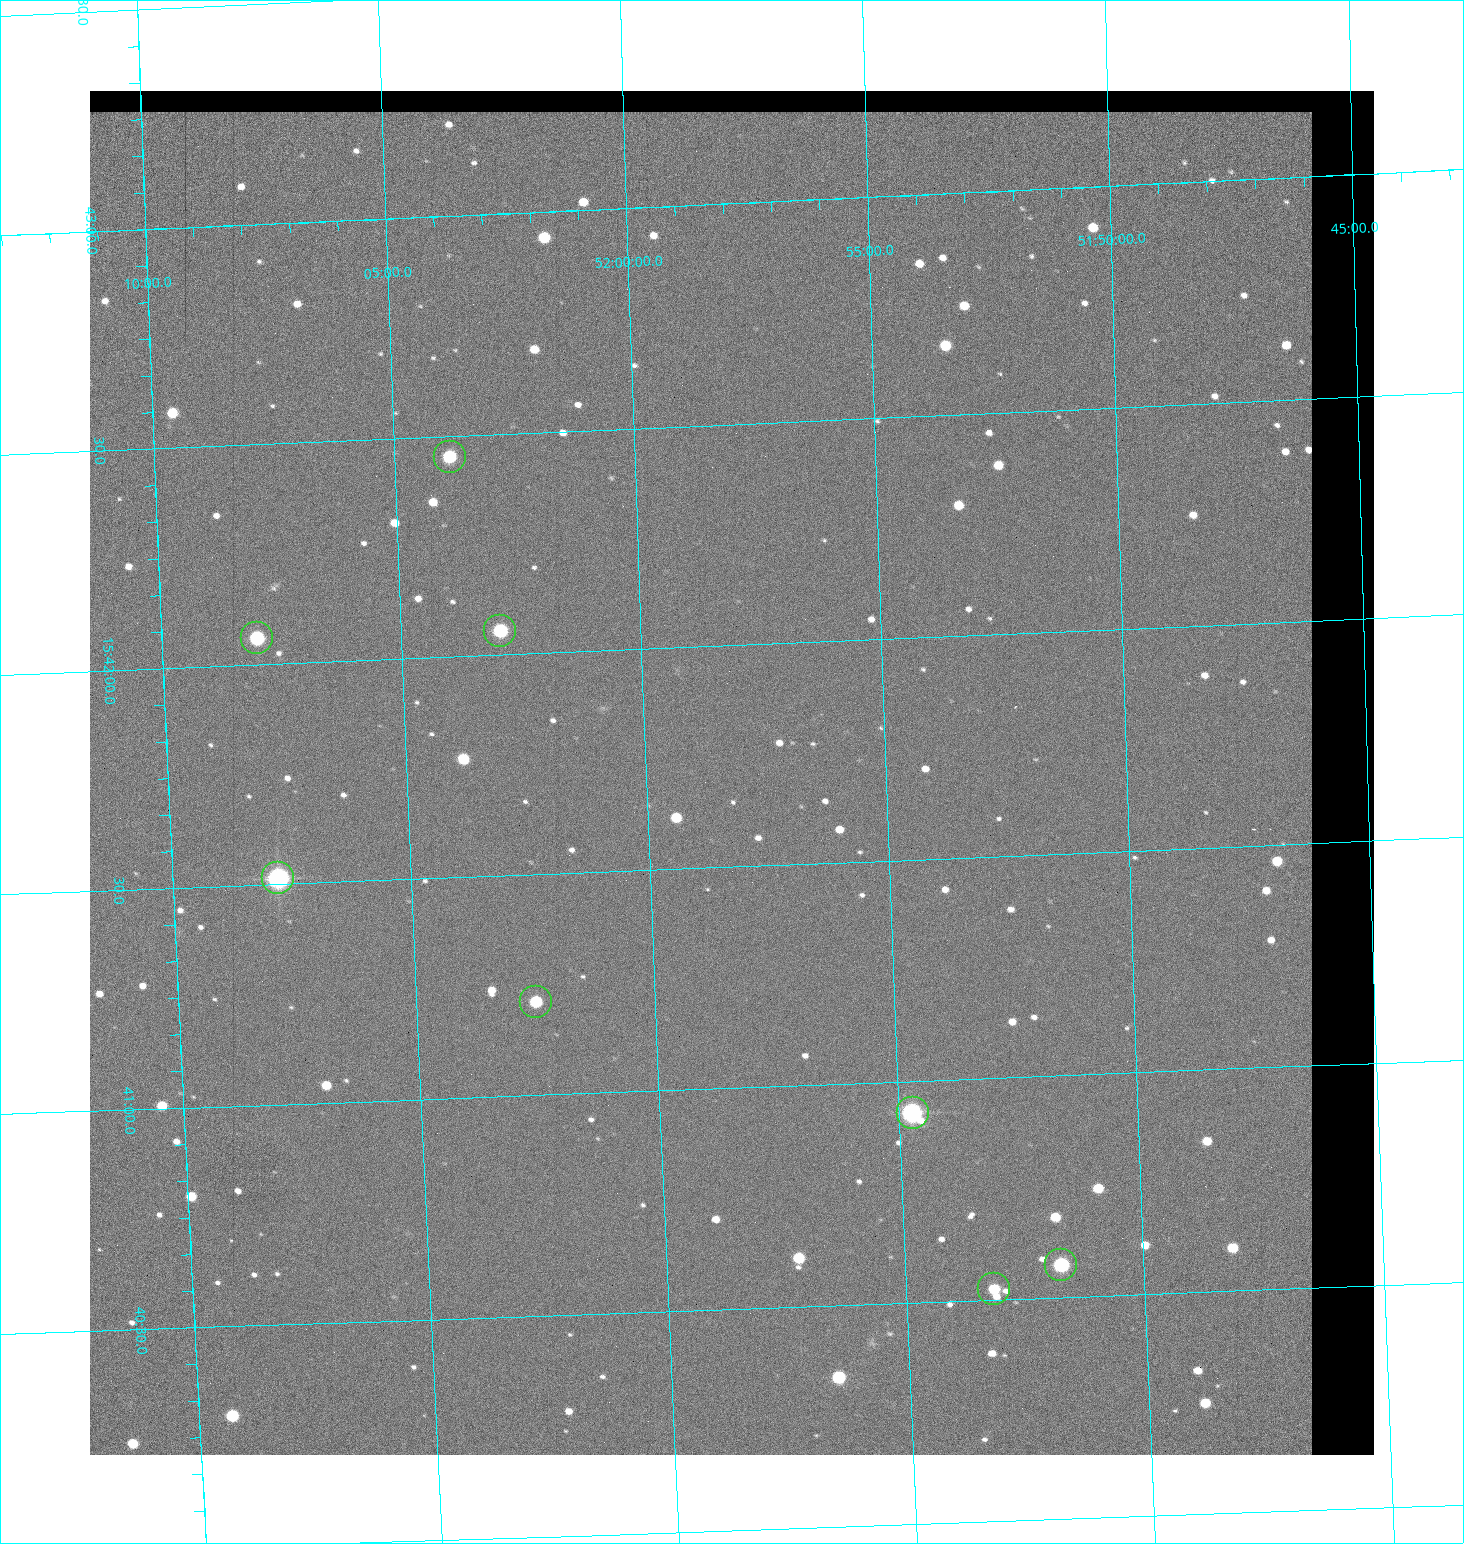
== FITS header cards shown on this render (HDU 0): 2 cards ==
NAXIS1  =                 1284 / length of data axis 1
NAXIS2  =                 1364 / length of data axis 2

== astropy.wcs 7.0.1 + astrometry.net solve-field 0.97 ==
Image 1284 x 1364 px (HDU 0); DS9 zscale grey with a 90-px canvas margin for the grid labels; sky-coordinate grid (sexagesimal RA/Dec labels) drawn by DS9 from the SOLVED WCS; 8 Tycho-2 reference stars matched to detected sources circled (green)
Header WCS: RA---TAN/DEC--TAN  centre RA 15:41:43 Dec +51:58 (235.43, +51.97 deg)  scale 1.25 arcsec/px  FOV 26.9' x 28.5'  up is +92 deg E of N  parity flipped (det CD > 0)
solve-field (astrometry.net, Tycho-2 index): VERIFIED the header's WCS against the Tycho-2 star catalogue (8 matches, 0 conflicts) and refined it, rather than solving blind
Solved WCS: RA---TAN-SIP/DEC--TAN-SIP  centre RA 15:41:43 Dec +51:58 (235.43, +51.97 deg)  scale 1.25 arcsec/px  FOV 26.8' x 28.5'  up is +92 deg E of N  parity flipped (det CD > 0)
The solver's refit moves the header's centre by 0.61 arcsec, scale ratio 0.9977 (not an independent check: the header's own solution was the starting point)
Tycho-2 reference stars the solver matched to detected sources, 8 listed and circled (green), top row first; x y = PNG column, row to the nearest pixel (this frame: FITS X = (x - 90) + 1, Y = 1364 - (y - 91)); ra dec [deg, ICRS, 3 dp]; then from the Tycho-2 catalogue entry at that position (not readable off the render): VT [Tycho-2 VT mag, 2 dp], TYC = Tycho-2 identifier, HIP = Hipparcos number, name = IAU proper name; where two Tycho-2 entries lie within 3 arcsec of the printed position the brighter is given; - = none
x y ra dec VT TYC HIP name
450 457 235.614 +52.064 11.61 3489-1132-1 - -
500 631 235.514 +52.049 11.19 3489-1407-1 - -
257 638 235.515 +52.133 11.12 3489-1380-1 - -
278 878 235.378 +52.130 9.31 3489-1322-1 76850 -
536 1002 235.303 +52.042 11.52 3489-958-1 - -
913 1113 235.232 +51.912 9.59 3489-824-1 - -
1061 1265 235.143 +51.862 10.97 3489-1016-1 - -
994 1289 235.131 +51.886 12.29 3489-908-1 - -